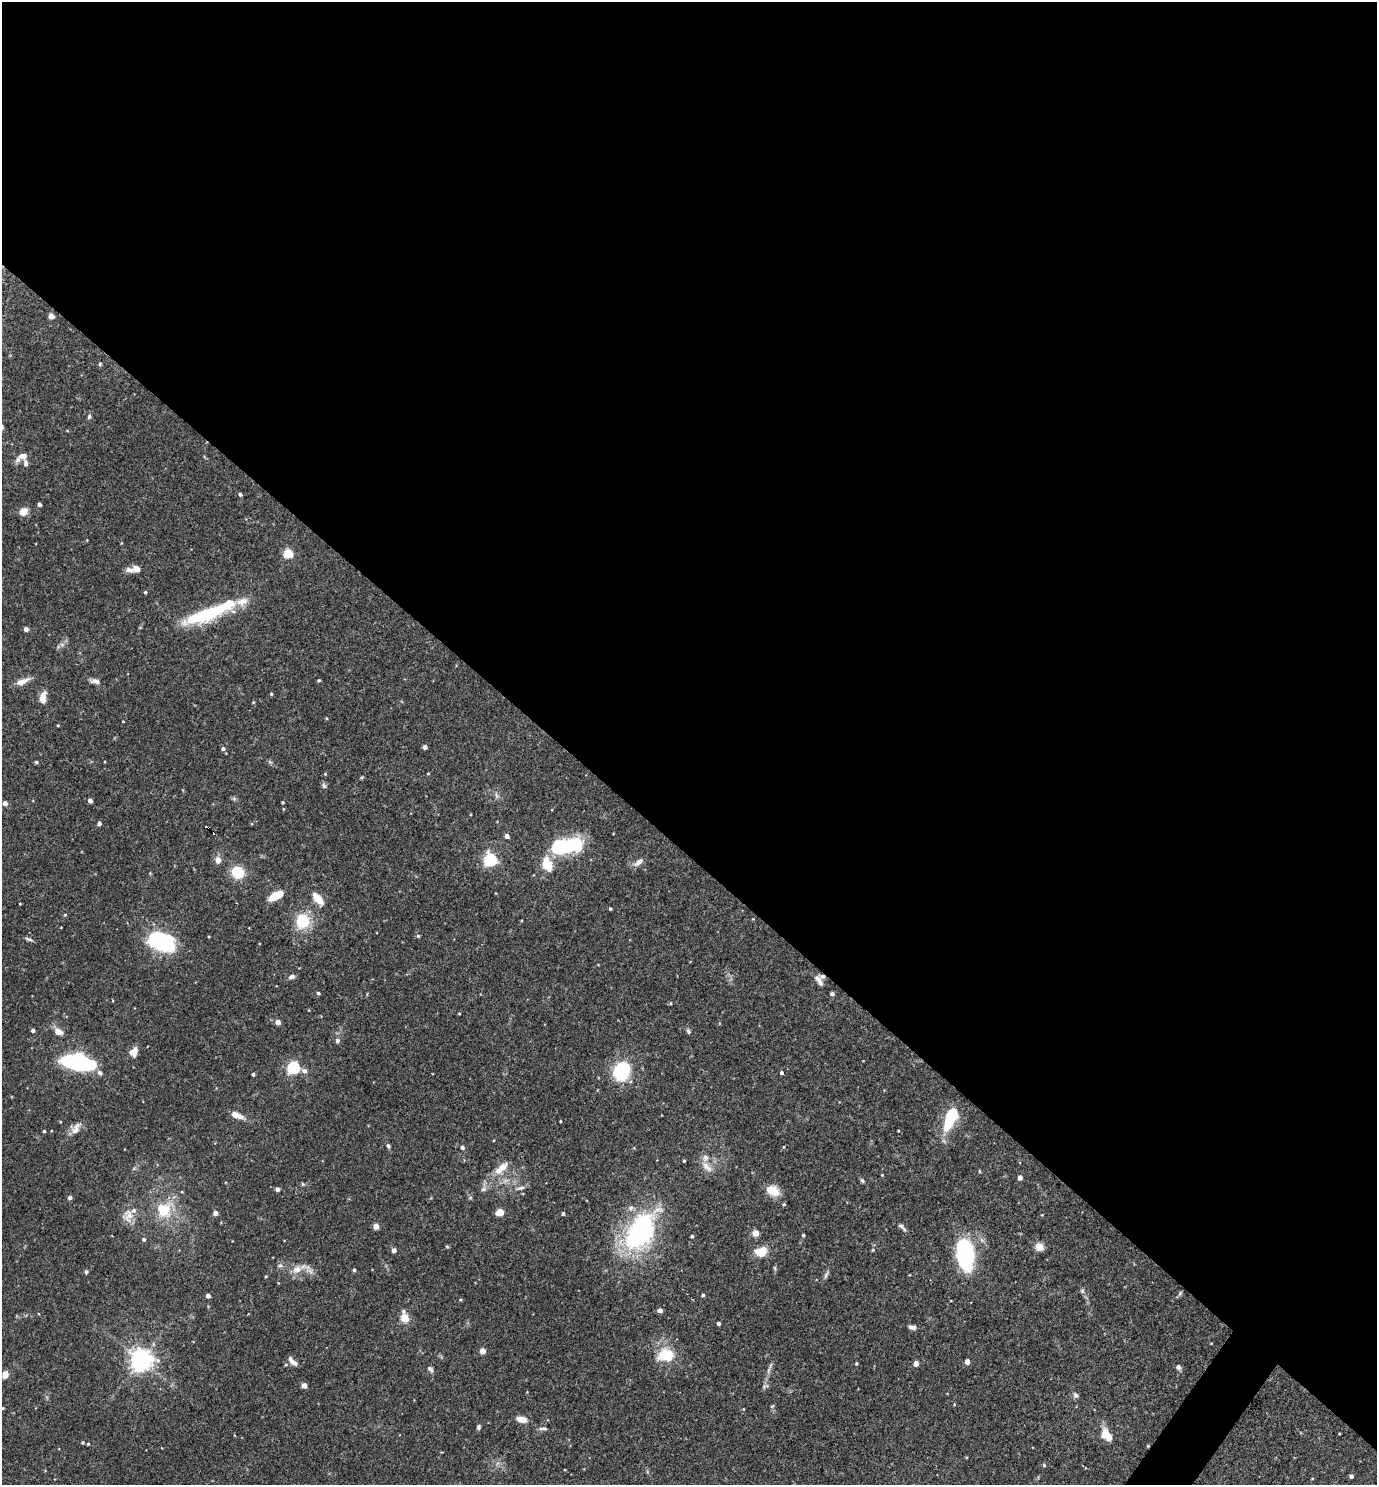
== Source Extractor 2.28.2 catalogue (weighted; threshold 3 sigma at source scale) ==
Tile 3 of 4 x 4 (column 3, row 1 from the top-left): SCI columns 2897-4271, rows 4449-5931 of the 5936 x 5931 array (HDU 1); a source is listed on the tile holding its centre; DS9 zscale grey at full resolution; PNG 1379 x 1487 px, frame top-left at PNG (2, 2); no overlay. Shown black and unused: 58% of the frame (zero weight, under 3 of 4 exposures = <1% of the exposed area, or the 3 px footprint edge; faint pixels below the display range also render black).
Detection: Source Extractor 2.28.2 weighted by HDU 2 'WHT'; one run over the whole footprint, this tile lists its part. Background 0.0709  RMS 0.0035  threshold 0.0156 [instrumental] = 3 sigma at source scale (4.5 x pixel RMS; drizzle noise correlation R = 1.50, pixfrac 1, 0.05/0.05 arcsec/px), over >= 5 px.
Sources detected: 168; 2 inside a brighter object's white glare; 3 cosmic-ray / hot-pixel residue — not listed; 10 inside a brighter listed object's ellipse — not listed separately; the other 153 listed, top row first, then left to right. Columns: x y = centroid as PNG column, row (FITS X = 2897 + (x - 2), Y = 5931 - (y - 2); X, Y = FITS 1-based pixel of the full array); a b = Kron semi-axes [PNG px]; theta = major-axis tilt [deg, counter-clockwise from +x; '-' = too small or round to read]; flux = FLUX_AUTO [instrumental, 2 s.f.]
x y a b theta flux
51 316 5 5 - 1.9
100 364 5 4 - 0.42
89 416 7 6 - 0.76
23 456 9 7 -2 1.9
26 463 9 5 -79 1.1
240 494 4 4 - 0.74
39 504 4 3 - 1.1
23 512 9 8 - 3
288 553 5 5 - 18
136 568 9 7 -15 2.3
145 592 4 4 - 0.46
206 614 58 14 19 27
26 629 5 4 - 1.1
62 644 7 4 0 0.79
319 680 4 4 - 0.39
22 681 18 7 23 2.9
95 681 13 6 -9 1.4
271 694 4 3 - 0.47
43 697 14 7 81 3.1
123 721 3 2 - 0.24
58 725 3 3 - 0.3
425 747 4 4 - 1.5
223 748 5 4 - 0.84
36 762 5 4 - 0.48
325 774 3 3 - 0.29
428 774 4 3 - 0.26
362 777 5 4 - 0.4
324 786 8 6 -41 0.77
496 795 11 3 -75 0.8
234 798 7 4 -2 0.6
90 801 4 4 - 1.6
283 802 3 3 - 0.41
5 803 4 4 - 2.3
99 824 4 4 - 1
507 836 4 4 - 1.7
566 846 34 14 10 29
218 860 9 8 - 1.9
490 860 6 6 - 63
639 862 14 6 38 1.9
547 864 17 11 -71 7.3
238 872 9 9 - 11
276 896 14 7 28 7.7
318 899 16 8 -49 4.6
20 904 3 2 - 0.25
610 909 3 3 - 0.46
65 915 5 3 - 0.34
303 921 9 9 - 20
209 936 3 2 - 0.27
418 936 4 4 - 0.52
29 939 12 4 -16 0.84
160 941 19 12 -16 40
291 977 8 6 16 1.1
819 980 15 7 -59 1.8
318 993 4 4 - 0.64
832 994 4 4 - 1
671 1003 5 3 - 0.32
459 1013 4 3 - 0.27
278 1022 4 4 - 2.9
33 1030 4 4 - 0.95
688 1031 6 5 - 0.67
58 1032 11 8 -24 2.5
337 1040 7 6 - 0.79
133 1052 9 8 - 3.6
79 1061 22 13 -11 66
293 1068 5 5 - 52
304 1071 7 6 - 1.3
621 1071 14 11 68 28
100 1073 7 6 - 1.1
781 1073 4 4 - 0.65
253 1074 4 3 - 0.66
952 1113 13 10 68 11
235 1115 9 6 -8 2.4
560 1121 3 2 - 0.3
76 1128 18 8 59 2.6
44 1131 3 3 - 0.53
898 1131 3 2 - 0.3
388 1146 6 4 -70 0.73
462 1147 5 5 - 0.7
783 1147 5 3 - 0.35
684 1161 3 3 - 0.39
707 1167 18 8 -41 2.9
501 1168 26 10 43 5.2
979 1171 5 3 - 0.28
882 1175 3 3 - 0.27
1020 1177 4 4 - 1.8
862 1181 7 4 -49 0.55
303 1184 5 5 - 0.43
520 1188 14 5 13 1.3
277 1189 4 4 - 1.3
483 1189 7 6 - 0.94
773 1191 15 10 -27 5.6
182 1192 4 3 - 0.3
70 1197 4 4 - 1.1
784 1204 5 4 - 0.44
164 1210 24 21 49 12
500 1212 7 6 - 3.6
215 1213 4 4 - 2.1
563 1213 4 3 - 0.56
128 1216 19 15 85 4.1
376 1226 4 4 - 4.3
902 1227 15 5 -44 1.2
641 1231 43 25 58 58
756 1233 4 4 - 6.9
803 1235 4 3 - 0.56
692 1236 3 3 - 0.54
144 1239 5 5 - 0.73
447 1247 6 4 -3 0.38
1039 1247 5 5 - 14
394 1250 4 4 - 1.9
872 1250 6 3 70 0.41
761 1252 13 10 18 5.8
965 1255 30 16 -84 39
280 1265 8 5 15 0.81
775 1268 6 4 -88 0.49
297 1269 13 10 16 3.6
354 1270 4 4 - 0.64
86 1272 6 4 70 0.5
826 1275 13 5 66 1
266 1276 4 3 - 0.34
1082 1291 6 6 - 0.66
1180 1293 7 4 54 0.56
703 1295 4 3 - 0.62
208 1296 4 4 - 1.6
460 1300 5 3 - 0.34
660 1310 4 4 - 1.8
405 1318 6 4 -79 15
718 1323 4 3 - 0.7
912 1327 9 5 -16 1.3
1211 1343 4 2 - 0.24
483 1351 4 4 - 4
666 1355 15 11 0 12
141 1360 8 8 - 210
293 1362 12 5 -44 1.8
967 1362 4 4 - 2.5
856 1363 4 3 - 0.44
916 1363 4 4 - 2.7
286 1365 5 4 - 0.42
1178 1367 5 5 - 1.4
430 1369 10 5 -50 1
5 1375 7 6 - 2.9
304 1386 4 4 - 3
1076 1395 9 6 -42 0.98
954 1404 5 3 - 0.27
772 1406 6 4 44 0.41
2 1408 3 3 - 0.53
522 1419 11 6 -14 3.4
478 1427 6 5 - 0.79
543 1428 12 5 -3 1.1
1109 1437 11 7 -16 4.1
83 1442 4 4 - 0.43
88 1444 3 2 - 0.33
1044 1465 5 4 - 0.39
1351 1476 4 4 - 1
Isophote crosses this tile's border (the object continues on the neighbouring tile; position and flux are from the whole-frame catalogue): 1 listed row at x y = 2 1408